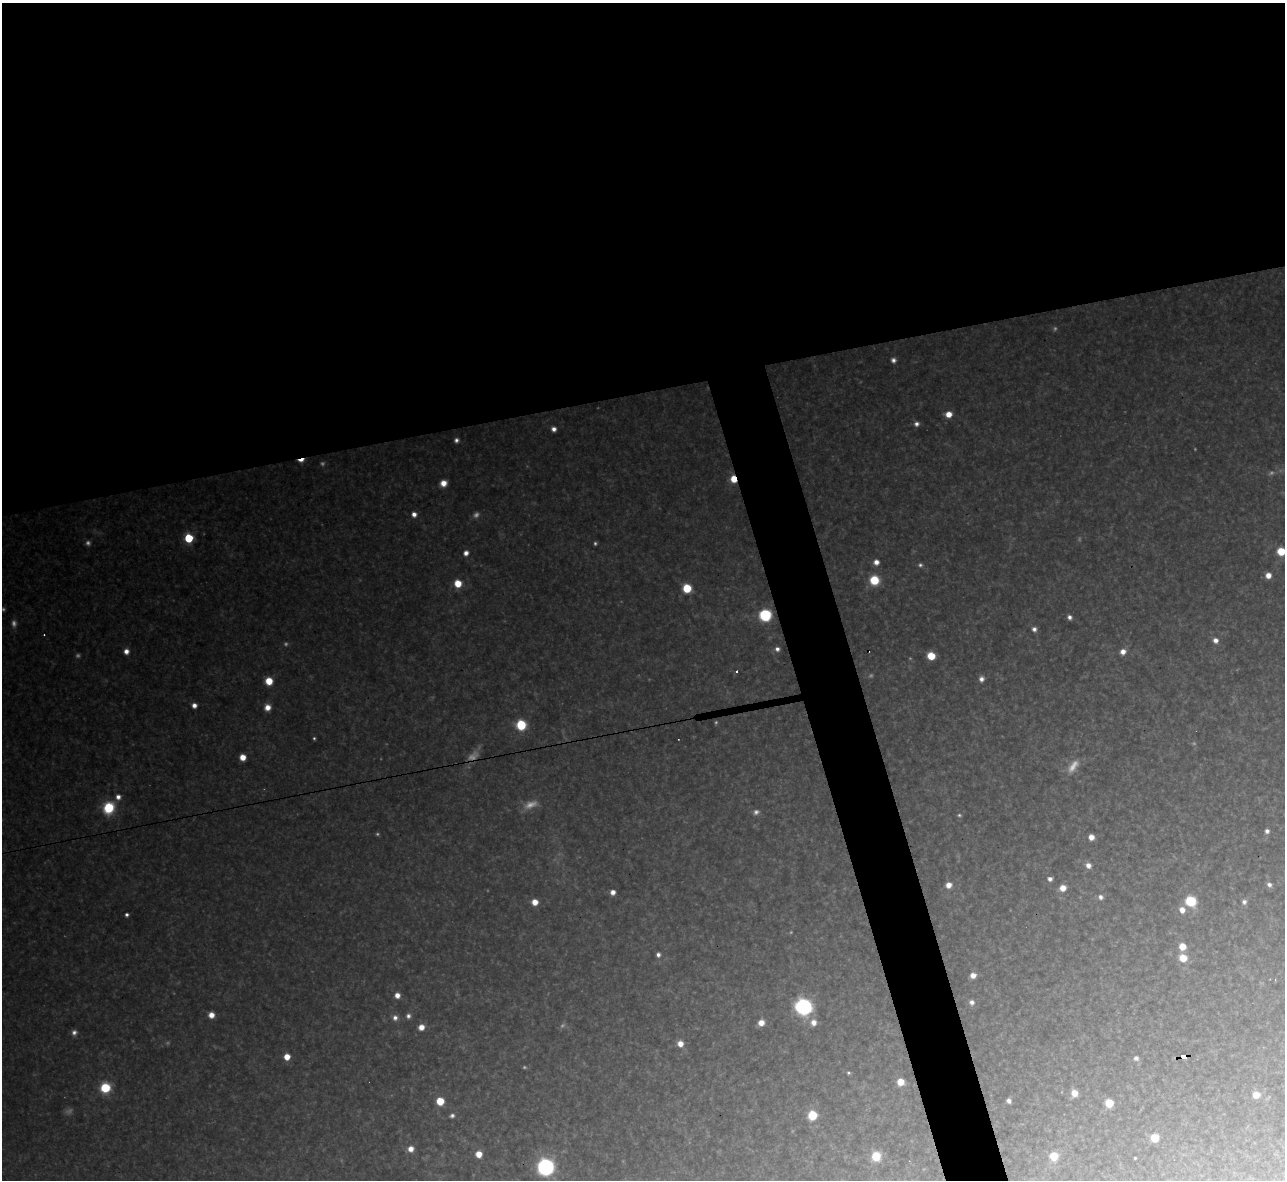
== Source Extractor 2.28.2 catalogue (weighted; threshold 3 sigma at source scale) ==
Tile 2 of 4 x 4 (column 2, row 1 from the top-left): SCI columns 1284-2566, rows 3678-4855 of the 5133 x 5115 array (HDU 1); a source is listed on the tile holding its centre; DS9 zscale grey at full resolution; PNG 1287 x 1182 px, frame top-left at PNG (2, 3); no overlay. Shown black and unused: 36% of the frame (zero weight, under 3 of 4 exposures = <1% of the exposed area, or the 3 px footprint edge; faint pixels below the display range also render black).
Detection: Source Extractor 2.28.2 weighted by HDU 2 'WHT'; one run over the whole footprint, this tile lists its part. Background 0.319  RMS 0.019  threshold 0.0871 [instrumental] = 3 sigma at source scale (4.5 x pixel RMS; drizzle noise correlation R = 1.50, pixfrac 1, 0.05/0.05 arcsec/px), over >= 5 px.
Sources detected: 113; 25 too faint to see at this stretch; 1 cosmic-ray / hot-pixel residue — not listed; the other 87 listed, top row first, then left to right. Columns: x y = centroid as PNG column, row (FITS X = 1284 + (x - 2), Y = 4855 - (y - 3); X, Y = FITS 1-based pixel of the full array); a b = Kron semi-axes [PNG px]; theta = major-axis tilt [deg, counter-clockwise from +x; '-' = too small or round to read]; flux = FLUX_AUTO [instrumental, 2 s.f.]
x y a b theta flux
893 360 5 5 - 8.4
949 414 6 6 - 26
916 424 6 5 - 9.1
554 429 5 4 - 11
456 440 5 5 - 7.7
301 460 8 4 13 19
733 479 6 5 - 43
443 483 6 6 - 24
414 514 6 6 - 13
189 538 6 5 - 140
1281 551 6 6 - 63
466 553 6 6 - 12
876 562 6 6 - 15
920 565 6 6 - 5.5
1268 575 6 5 - 20
874 580 8 8 - 66
458 583 7 7 - 41
687 588 6 6 - 80
765 615 8 8 - 160
1069 617 5 5 - 8.6
1034 629 6 6 - 9.1
44 635 2 2 - 1.7
1215 640 7 6 - 14
777 649 6 5 - 8.7
126 651 6 6 - 14
1123 652 6 6 - 15
931 656 6 6 - 57
981 679 6 6 - 11
269 681 7 6 - 40
194 705 5 5 - 13
267 707 6 6 - 22
521 725 7 7 - 120
314 738 4 3 - 3.3
243 757 5 5 - 27
118 797 7 7 - 13
109 808 9 8 - 120
756 812 8 7 - 8.4
959 815 5 4 - 3.5
1267 831 5 5 - 7.3
1091 837 5 5 - 18
1088 865 7 6 - 14
1050 879 5 5 - 8.6
948 885 7 6 - 20
1269 885 6 5 - 8.7
1063 888 6 6 - 24
613 892 5 5 - 13
1100 897 6 6 - 9
1191 901 7 7 - 110
535 902 6 6 - 25
1244 902 6 6 - 7.4
1182 910 7 6 - 19
127 915 4 4 - 6.4
1182 947 6 6 - 36
658 955 5 5 - 7.4
1183 958 7 6 - 44
973 975 6 6 - 16
397 995 5 5 - 17
972 1002 6 6 - 9.9
803 1007 9 9 - 490
211 1015 6 5 - 21
408 1016 7 6 - 7.7
395 1018 7 7 - 11
813 1022 8 7 - 17
761 1023 6 6 - 22
421 1027 6 6 - 21
74 1032 7 6 - 8.9
680 1044 6 6 - 21
1184 1056 5 4 - 77
287 1057 5 5 - 28
1136 1058 6 6 - 7.6
849 1073 5 4 - 3.5
901 1082 6 6 - 33
105 1088 7 7 - 100
1074 1093 6 6 - 25
1256 1095 7 7 - 23
440 1101 6 6 - 55
1009 1101 4 4 - 8.6
1109 1103 6 6 - 70
812 1115 6 6 - 97
452 1116 6 5 - 6.4
1155 1138 6 6 - 47
411 1149 6 6 - 18
479 1154 6 6 - 28
876 1156 7 6 - 80
1054 1156 6 6 - 48
1135 1158 3 3 - 2.5
545 1167 10 9 - 470
Overlapping masked pixels (flux is a lower limit): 3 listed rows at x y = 301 460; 733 479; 1184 1056
Isophote crosses this tile's border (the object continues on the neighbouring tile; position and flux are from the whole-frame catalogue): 1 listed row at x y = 1281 551